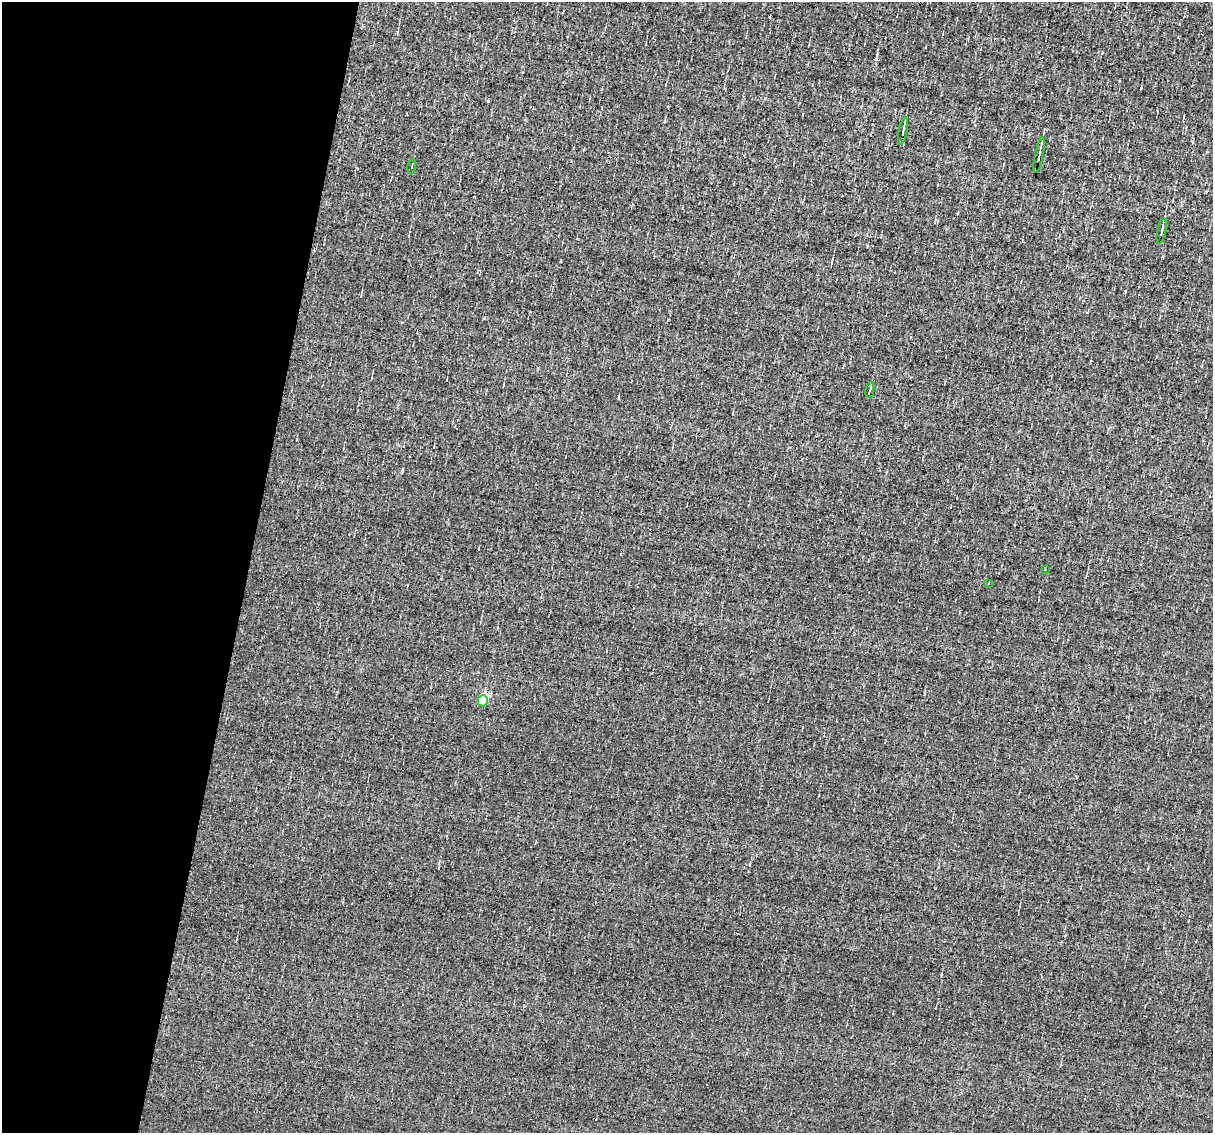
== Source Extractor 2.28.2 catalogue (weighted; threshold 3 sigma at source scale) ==
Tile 9 of 4 x 4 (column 1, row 3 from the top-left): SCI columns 1-1211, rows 1363-2493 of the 4844 x 4870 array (HDU 1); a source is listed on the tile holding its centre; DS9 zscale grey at full resolution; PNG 1215 x 1135 px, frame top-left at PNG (2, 2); each listed source drawn as its Kron ellipse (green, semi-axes under 4 px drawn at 4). Shown black and unused: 20% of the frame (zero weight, under 3 of 4 exposures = <1% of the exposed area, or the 3 px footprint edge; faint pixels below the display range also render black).
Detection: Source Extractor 2.28.2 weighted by HDU 2 'WHT'; one run over the whole footprint, this tile lists its part. Background -0.00519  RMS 0.051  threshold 0.23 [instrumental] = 3 sigma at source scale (4.5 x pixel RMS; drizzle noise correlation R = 1.50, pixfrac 1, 0.05/0.05 arcsec/px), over >= 5 px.
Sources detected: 11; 3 cosmic-ray / hot-pixel residue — neither listed nor drawn; the other 8 listed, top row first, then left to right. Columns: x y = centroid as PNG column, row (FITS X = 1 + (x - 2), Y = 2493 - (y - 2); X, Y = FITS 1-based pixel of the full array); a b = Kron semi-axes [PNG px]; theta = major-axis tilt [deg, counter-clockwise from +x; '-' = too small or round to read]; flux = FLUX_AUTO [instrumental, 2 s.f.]
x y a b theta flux
903 131 14 3 79 17
1039 155 18 2 79 22
412 166 7 2 81 6.5
1162 231 13 3 78 17
870 390 8 2 79 7.7
1045 569 3 3 - 10
988 584 3 2 - 2.9
483 701 5 5 - 350